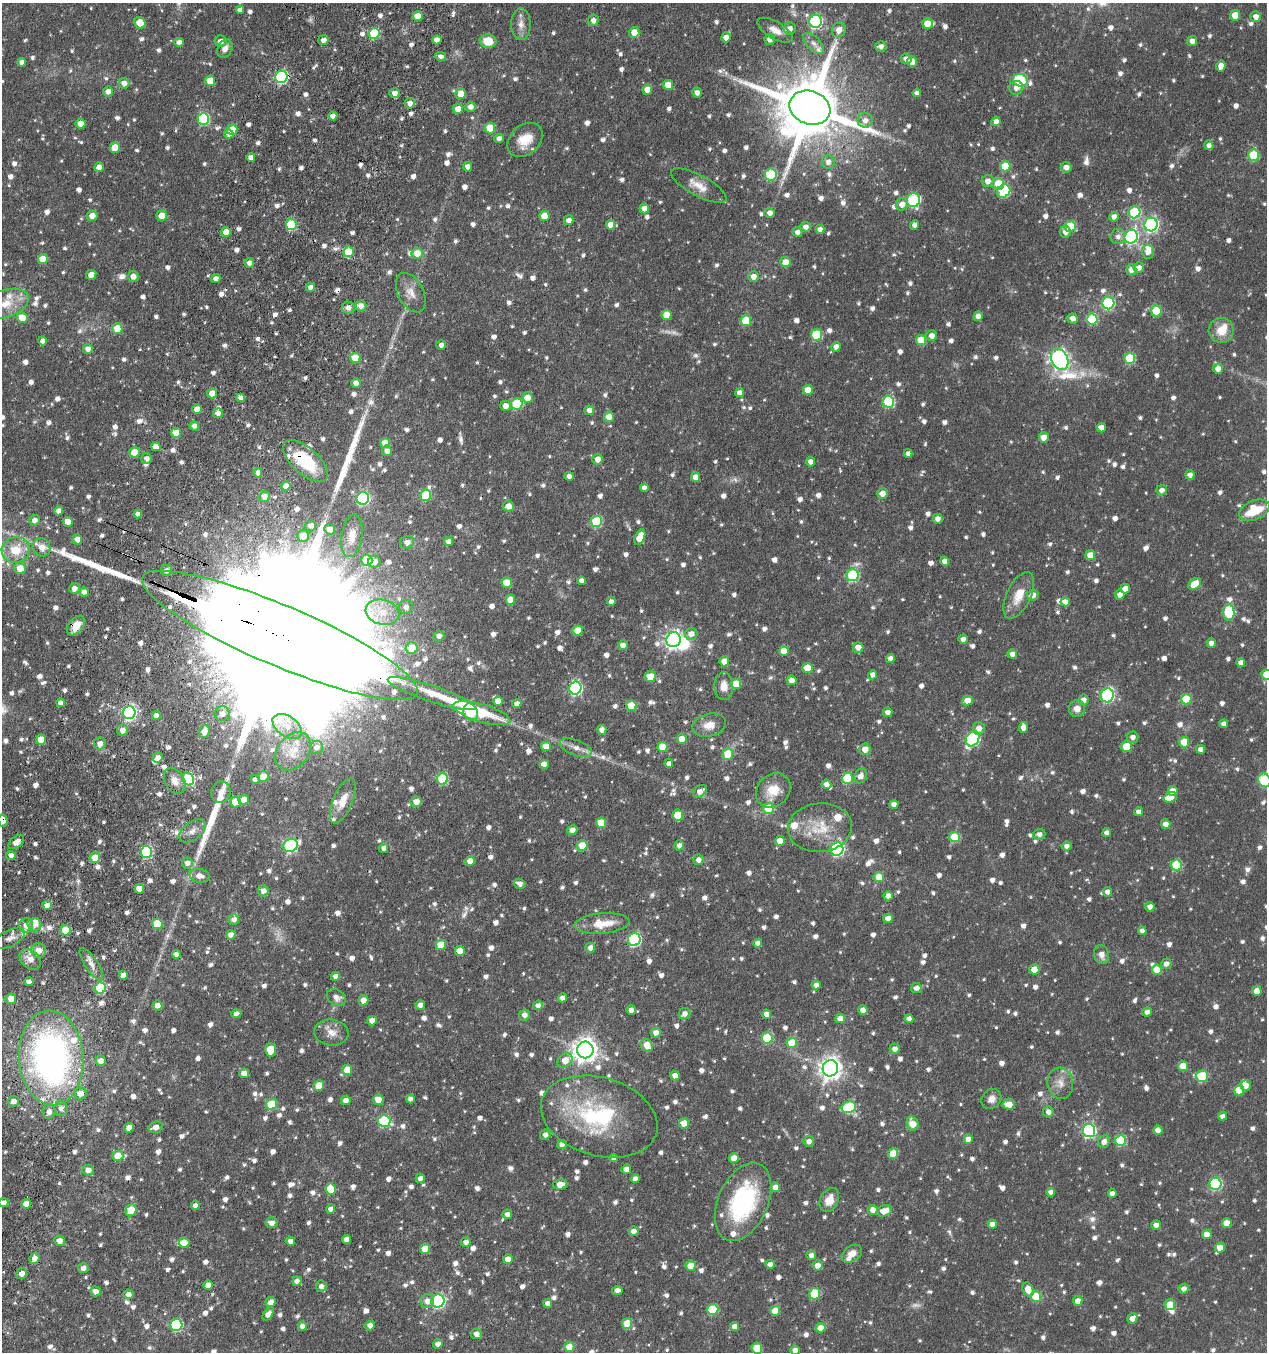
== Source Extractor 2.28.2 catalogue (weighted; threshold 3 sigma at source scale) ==
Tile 7 of 4 x 4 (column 3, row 2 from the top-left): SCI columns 2858-4122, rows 2760-4109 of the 5583 x 5518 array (HDU 1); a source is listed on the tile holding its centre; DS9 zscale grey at full resolution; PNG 1269 x 1354 px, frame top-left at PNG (2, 3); each listed source drawn as its Kron ellipse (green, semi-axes under 4 px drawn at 4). Shown black and unused: <1% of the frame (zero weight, under 3 of 6 exposures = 4% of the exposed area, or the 3 px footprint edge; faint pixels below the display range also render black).
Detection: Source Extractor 2.28.2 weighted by HDU 2 'WHT'; one run over the whole footprint, this tile lists its part. Background 0.0643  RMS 0.0058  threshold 0.0236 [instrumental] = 3 sigma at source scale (4.09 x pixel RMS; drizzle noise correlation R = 1.36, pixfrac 0.8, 0.05/0.05 arcsec/px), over >= 5 px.
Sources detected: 1481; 4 too faint to see at this stretch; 3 inside a brighter object's white glare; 2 cosmic-ray / hot-pixel residue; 3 long thin detections or spike segments (spike, bleed or trail) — neither listed nor drawn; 33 inside a brighter listed object's ellipse — not listed separately; of the other 1436, all 500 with FLUX_AUTO >= 2.71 (the completeness limit of this list) listed and drawn (936 fainter detections not listed), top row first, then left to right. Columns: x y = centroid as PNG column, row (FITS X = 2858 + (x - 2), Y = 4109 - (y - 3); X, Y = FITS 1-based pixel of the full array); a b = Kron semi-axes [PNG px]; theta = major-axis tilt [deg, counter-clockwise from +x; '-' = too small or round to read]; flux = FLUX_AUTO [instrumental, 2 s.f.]
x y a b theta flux
240 10 4 4 - 3
1235 15 5 5 - 10
418 16 5 5 - 8.5
1256 17 5 5 - 3.4
593 20 6 5 - 3
815 21 6 6 - 94
140 23 6 5 - 9.4
927 23 5 5 - 8.6
521 24 16 9 -90 4.5
790 29 6 6 - 3.5
775 30 20 8 -30 5.6
839 30 8 6 58 4.6
634 32 5 5 - 6.9
374 34 5 5 - 30
726 37 5 5 - 4.1
770 39 5 5 - 3
323 40 5 5 - 3
437 40 4 4 - 3.8
221 41 6 5 - 3.3
488 41 8 7 - 11
1192 41 5 5 - 3.5
179 42 4 4 - 3
814 43 13 6 -45 3.1
881 46 5 5 - 2.8
225 49 9 7 63 4.1
441 56 5 4 - 2.7
906 59 5 5 - 3.2
22 62 4 4 - 3.2
912 62 5 5 - 6.3
1221 66 5 4 - 4.6
281 77 6 6 - 83
1020 80 7 6 - 58
210 81 5 5 - 10
124 83 5 5 - 3.5
668 85 5 5 - 8.1
1016 88 7 7 - 3.3
647 90 5 5 - 7.9
108 91 5 5 - 3.8
394 93 5 5 - 3.1
697 93 5 4 - 2.8
917 93 4 4 - 2.8
460 94 5 5 - 7.4
410 103 5 5 - 3.3
470 107 5 5 - 3.2
810 108 21 16 -20 5500
458 109 5 5 - 5.3
333 116 4 4 - 3
203 119 6 6 - 49
865 120 7 7 - 3.4
996 121 4 4 - 3.2
81 124 5 5 - 6.3
490 128 5 5 - 15
232 130 5 5 - 8.7
229 134 5 4 - 3.4
499 139 4 4 - 3.5
525 140 20 14 42 11
1209 145 4 4 - 2.8
115 147 5 5 - 11
1254 155 6 5 - 26
251 157 4 4 - 3.2
828 162 7 6 - 2.8
1005 166 5 5 - 17
99 167 5 4 - 3.7
468 167 5 4 - 3.1
1066 167 5 5 - 3.7
771 175 6 5 - 37
988 181 6 6 - 4
998 184 6 5 - 14
699 186 31 10 -28 7.8
1004 191 7 6 - 42
913 200 7 6 - 59
902 204 6 6 - 4.6
644 208 5 4 - 5.4
1135 212 6 6 - 41
770 213 5 5 - 3.2
92 216 5 5 - 4.7
162 216 5 5 - 8.5
544 216 5 5 - 11
1114 217 5 4 - 3.6
569 220 5 4 - 3.2
1151 224 7 6 - 120
291 225 5 5 - 33
611 225 5 4 - 5.9
914 225 4 4 - 2.9
1070 226 5 5 - 26
806 227 5 5 - 3.1
820 229 5 4 - 2.9
226 232 5 5 - 7
797 232 5 4 - 2.9
1065 232 6 5 - 3.5
1118 236 8 7 - 2.9
1131 237 7 6 - 92
349 252 5 5 - 20
1148 252 7 6 - 5
417 253 5 5 - 7.2
43 259 5 5 - 13
785 262 5 5 - 7.6
249 263 5 4 - 2.8
1139 268 5 5 - 3
1131 270 5 5 - 3.5
91 275 5 4 - 4.9
133 277 5 5 - 4.1
753 277 5 5 - 4
216 279 4 4 - 2.8
310 287 5 4 - 3.4
411 293 21 12 -62 6.8
1108 303 6 6 - 55
6 304 24 13 18 10
361 306 5 5 - 3.6
348 308 6 6 - 3.5
1156 311 5 5 - 22
667 315 5 5 - 11
978 316 4 4 - 3.3
22 318 5 5 - 8.1
1072 318 5 5 - 3.3
1092 319 5 5 - 31
746 321 5 5 - 20
117 328 5 5 - 15
1221 330 12 12 - 8.9
816 335 5 5 - 28
932 336 5 5 - 3.4
921 340 5 5 - 14
43 341 4 4 - 2.9
441 345 5 5 - 2.8
836 347 5 4 - 4
88 349 5 5 - 3.1
355 358 5 5 - 12
1130 358 5 5 - 30
1060 359 11 8 -64 230
1218 369 5 5 - 3.7
356 383 5 4 - 3.3
808 390 5 5 - 11
212 393 5 5 - 7.6
740 393 4 4 - 4.5
241 398 4 4 - 3.1
527 398 5 5 - 7.6
888 402 6 6 - 46
517 404 6 5 - 32
506 406 5 5 - 4.3
197 409 5 4 - 5.8
589 410 5 5 - 2.9
218 413 5 5 - 3.1
609 417 5 5 - 5.9
194 426 5 4 - 2.8
1101 428 5 4 - 3.3
176 433 5 5 - 9.6
1044 437 5 5 - 7.6
385 443 5 5 - 7.6
156 447 5 4 - 6.5
387 451 5 5 - 3
134 452 5 5 - 13
908 453 4 4 - 2.9
147 459 5 5 - 2.7
598 459 5 5 - 4.4
305 461 28 13 -42 25
810 462 4 4 - 3.7
258 473 4 4 - 2.9
1190 475 4 4 - 3
569 476 4 4 - 3.2
695 477 5 4 - 4.7
286 486 5 4 - 4.6
644 488 4 4 - 2.9
1162 490 5 5 - 2.9
882 493 5 5 - 4.6
426 495 5 5 - 34
264 496 5 5 - 4
363 498 6 6 - 75
508 506 5 5 - 4.5
1254 510 16 9 23 20
58 511 4 4 - 3.4
138 514 4 4 - 2.8
938 519 5 5 - 2.8
34 520 5 5 - 3.4
596 521 5 5 - 38
68 522 5 5 - 7.3
311 526 6 5 - 3.1
330 529 5 5 - 4.5
303 536 6 6 - 7.9
352 536 21 10 82 7.7
640 537 8 4 65 8.5
77 539 5 5 - 4
407 542 7 6 - 3.2
449 542 4 4 - 3.3
42 547 9 8 - 5.1
16 550 14 13 - 12
1090 555 5 5 - 6.6
367 560 6 5 - 23
945 561 4 4 - 3.8
374 562 6 6 - 4.2
20 568 6 6 - 7
167 570 5 5 - 3.1
853 575 6 6 - 54
582 581 4 4 - 3.3
507 583 5 5 - 11
1195 584 7 5 37 14
74 588 5 5 - 3.2
1125 589 5 4 - 5.6
84 592 4 4 - 3.2
1019 595 25 12 65 11
1033 595 6 5 - 3.6
1120 595 5 5 - 3.2
510 600 5 5 - 8.6
611 602 4 4 - 2.7
1065 602 5 4 - 3.7
406 607 7 6 - 2.9
382 612 17 12 -14 10
1229 612 8 5 -83 25
76 626 11 7 54 6.6
578 630 5 5 - 12
691 634 6 6 - 3.9
280 635 149 30 -23 100000
439 636 5 5 - 2.9
963 639 4 4 - 3
674 640 7 7 - 200
1211 643 5 4 - 3.5
623 645 5 5 - 3.6
858 647 5 5 - 4.4
412 648 6 6 - 14
784 651 5 5 - 9.1
1012 654 5 4 - 3.1
890 658 4 4 - 2.8
724 661 5 5 - 5.9
1241 663 4 4 - 3.6
807 668 5 5 - 11
873 675 4 4 - 3.5
1266 675 5 5 - 11
650 677 5 5 - 7.5
791 680 5 5 - 4.5
736 684 5 5 - 12
724 686 14 9 -88 5.9
575 688 6 6 - 96
431 694 46 8 -18 15
1107 695 7 6 - 87
1186 699 5 5 - 21
967 700 5 5 - 5.8
1083 700 5 5 - 3.6
498 701 5 5 - 6.9
60 703 4 4 - 2.9
517 704 4 4 - 3.1
631 706 5 5 - 14
1077 709 8 8 - 4.3
471 712 9 7 -69 45
888 712 5 4 - 2.8
129 713 6 6 - 120
482 713 29 9 -16 25
222 714 7 7 - 3.2
156 715 4 4 - 3.4
1224 724 4 4 - 2.9
709 725 17 11 12 6.3
287 726 16 10 -34 6.7
1023 727 5 4 - 5.3
979 728 6 6 - 3.7
122 730 5 5 - 3.8
602 730 5 4 - 3.9
204 731 7 5 71 5.4
1133 737 6 5 - 2.7
682 739 5 5 - 7.2
973 739 8 6 56 84
41 740 5 5 - 12
1184 742 5 5 - 13
100 744 6 6 - 3.3
546 746 5 5 - 6.3
1126 746 5 5 - 16
316 747 7 6 - 3
662 747 5 5 - 13
576 748 17 7 -20 4.5
865 749 6 5 - 5.1
1200 749 4 4 - 3
293 751 21 15 52 9
728 754 5 5 - 17
158 758 5 5 - 3.4
544 764 4 4 - 4.5
669 764 4 4 - 2.8
861 776 8 6 63 3.7
263 777 5 5 - 8.1
847 778 5 5 - 31
188 779 6 5 - 48
255 779 5 4 - 3.1
442 779 6 5 - 41
1265 780 7 6 - 47
175 781 14 9 -61 5.7
826 784 5 5 - 3.2
700 791 8 5 34 3.8
773 791 19 15 46 12
1173 791 5 5 - 5.8
221 792 11 9 73 3.9
1170 797 7 5 19 9.4
244 800 5 5 - 4.8
343 801 24 9 67 7
236 802 5 5 - 14
416 802 5 5 - 5.1
894 804 4 4 - 3
769 808 5 5 - 21
1138 812 4 4 - 3.2
678 815 5 5 - 16
3 821 6 4 -76 4
601 823 5 5 - 12
1166 824 5 4 - 4.1
820 828 32 24 6 19
572 830 5 4 - 3.2
192 831 15 8 36 4.1
1107 833 4 4 - 2.7
1039 834 6 5 - 2.9
954 837 5 5 - 22
780 841 5 4 - 6.3
16 842 9 5 39 4.3
291 845 7 6 - 78
679 845 5 4 - 2.7
582 846 5 5 - 16
1067 846 5 4 - 2.9
384 848 4 4 - 2.7
837 849 7 6 - 98
146 852 6 5 - 59
11 855 4 4 - 3.2
95 857 5 5 - 10
698 860 5 5 - 3.1
470 861 5 4 - 6.3
187 863 5 5 - 3.1
1176 865 5 5 - 31
199 876 10 6 -12 4.5
879 877 5 5 - 14
520 884 6 4 -30 2.9
139 889 5 4 - 4.3
263 891 5 5 - 3.2
1107 892 5 4 - 2.7
888 896 4 4 - 3.8
47 905 4 4 - 3.7
1150 907 5 4 - 2.9
888 918 4 4 - 4.5
234 919 5 5 - 2.9
602 923 27 10 5 12
157 924 5 5 - 16
26 925 7 6 - 4.1
34 925 7 6 - 3
65 930 5 5 - 12
1142 931 4 4 - 2.8
231 935 5 5 - 2.8
10 938 16 8 28 3.7
634 939 6 6 - 74
758 943 4 4 - 3.4
441 945 5 5 - 16
590 948 5 5 - 3.4
39 951 7 7 - 5.6
460 951 5 5 - 6.9
176 954 4 4 - 3.1
1102 955 9 7 -73 4
30 959 12 8 -44 5.6
91 964 19 6 -56 3.8
1166 964 5 5 - 2.7
1034 969 5 5 - 9
1157 970 5 5 - 9.5
123 975 4 4 - 3.7
335 976 4 4 - 2.9
29 982 4 4 - 3.7
816 985 4 4 - 3.2
100 988 5 5 - 39
916 988 5 5 - 3
1257 991 5 5 - 6.8
336 997 10 7 -32 3.3
563 998 4 4 - 3.1
11 999 5 5 - 6.2
363 1000 5 5 - 5.3
157 1005 5 5 - 3.9
420 1005 5 4 - 3.2
538 1005 5 4 - 2.7
631 1010 4 4 - 2.8
863 1010 4 4 - 4.2
1147 1012 5 4 - 2.8
236 1014 5 4 - 2.8
685 1014 6 5 - 3
766 1014 4 4 - 3.3
524 1015 5 5 - 3.2
840 1018 5 4 - 5
909 1019 4 4 - 3.1
372 1021 5 4 - 4.4
331 1032 17 13 -6 5.5
656 1033 5 5 - 4.1
767 1038 5 5 - 28
792 1043 5 5 - 14
647 1045 6 5 - 7.2
895 1049 5 5 - 3.4
270 1050 6 5 - 15
585 1050 8 8 - 500
51 1058 47 32 -86 220
565 1060 8 6 38 7.4
101 1061 5 5 - 4
1183 1066 5 5 - 11
830 1068 8 7 - 410
347 1070 5 5 - 13
244 1073 5 4 - 5.2
675 1076 5 4 - 4.8
1202 1076 6 5 - 29
1060 1083 16 13 -83 5.9
319 1085 6 5 - 9.2
1245 1085 5 5 - 4.2
1239 1090 5 5 - 13
80 1094 6 6 - 4.2
410 1099 4 4 - 3
991 1099 11 9 45 3.9
346 1100 4 4 - 4.2
378 1100 5 5 - 6.6
13 1101 5 5 - 3.7
272 1104 5 5 - 23
1009 1104 6 5 - 5.5
849 1107 7 5 20 44
61 1108 7 6 - 2.9
49 1112 7 6 - 2.9
1048 1112 5 5 - 2.9
1223 1116 4 4 - 3
599 1117 60 39 -16 65
384 1121 6 6 - 49
684 1123 5 5 - 11
913 1124 7 5 -69 7.2
156 1127 7 5 18 3.7
129 1128 5 4 - 4.5
1158 1130 4 4 - 4
1089 1131 6 6 - 94
545 1135 5 5 - 3
968 1139 4 4 - 4
809 1141 5 5 - 3.1
1120 1141 5 5 - 35
1104 1142 6 5 - 3.6
562 1145 5 4 - 4.4
893 1153 5 5 - 11
118 1156 5 5 - 12
614 1158 4 4 - 2.7
734 1158 5 5 - 7.6
626 1169 5 4 - 5.3
88 1170 5 5 - 3.6
420 1178 5 4 - 3.1
635 1179 4 4 - 3.5
560 1184 7 5 9 6
1215 1184 6 6 - 61
775 1187 5 4 - 5.1
331 1189 5 5 - 16
1051 1192 4 4 - 2.8
1112 1194 4 4 - 2.8
829 1200 12 9 63 7.6
743 1202 41 24 66 61
4 1203 5 4 - 2.9
26 1204 5 4 - 4.8
195 1206 5 4 - 2.8
331 1209 4 4 - 3.8
131 1210 6 5 - 13
873 1210 5 5 - 4.7
884 1211 8 5 15 6.8
507 1214 5 4 - 2.9
272 1223 6 5 - 3.5
1227 1223 5 5 - 8.3
992 1224 4 4 - 3.7
1156 1225 5 4 - 3.8
633 1231 5 5 - 3.5
1207 1234 5 4 - 7
346 1239 4 4 - 2.7
59 1241 5 5 - 3.6
290 1241 5 4 - 2.9
184 1242 5 5 - 6
466 1242 5 4 - 2.8
1220 1248 5 5 - 7.1
425 1249 5 5 - 8.9
852 1254 11 7 33 5
811 1255 5 5 - 3
34 1259 6 4 56 4.3
508 1259 5 5 - 6.9
770 1264 4 4 - 2.7
817 1265 5 5 - 4.3
691 1266 5 5 - 8.4
83 1268 5 5 - 3.2
22 1274 5 5 - 4.3
297 1281 4 4 - 3.2
208 1285 5 4 - 4.2
321 1286 5 5 - 2.8
1028 1289 7 5 -66 6.1
1184 1289 5 5 - 2.9
617 1290 5 4 - 3.2
95 1291 5 5 - 3.5
128 1294 5 5 - 2.8
815 1294 5 5 - 25
1036 1296 5 5 - 22
427 1301 7 6 - 4.1
438 1301 6 6 - 99
1078 1301 5 4 - 4.6
271 1302 5 4 - 3.3
548 1303 4 4 - 3
1170 1305 5 5 - 14
713 1309 5 5 - 25
775 1311 5 5 - 11
268 1314 7 4 56 3.2
1132 1318 5 5 - 3.8
627 1323 5 5 - 14
176 1325 6 6 - 55
302 1326 4 4 - 2.7
370 1326 5 4 - 4
735 1326 4 4 - 3.5
821 1328 5 4 - 6.6
476 1334 5 5 - 3.2
438 1344 5 4 - 3
569 1347 5 5 - 10
757 1348 6 5 - 18
795 1350 4 4 - 3.5
Overlapping masked pixels (flux is a lower limit): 8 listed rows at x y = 281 77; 216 279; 305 461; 76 626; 280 635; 431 694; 3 821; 51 1058
Isophote crosses this tile's border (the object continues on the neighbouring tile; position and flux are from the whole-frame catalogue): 8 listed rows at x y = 6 304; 280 635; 1266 675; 1265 780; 3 821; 4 1203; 757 1348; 795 1350